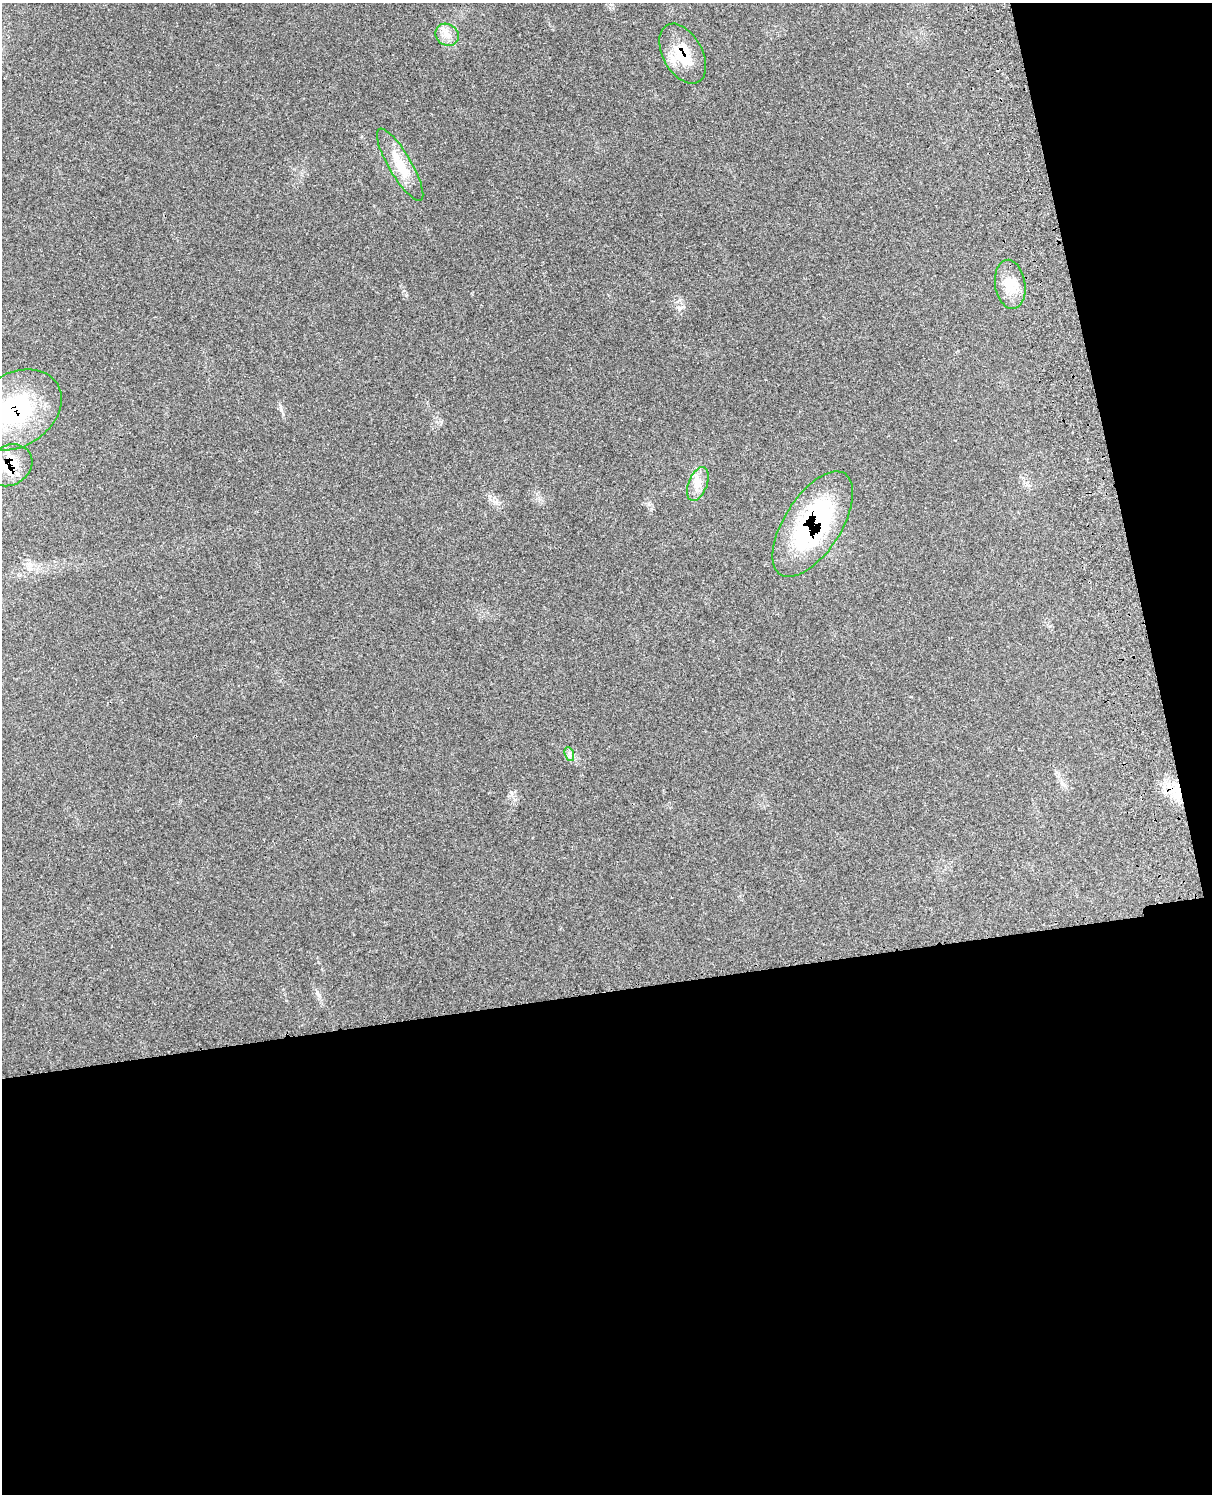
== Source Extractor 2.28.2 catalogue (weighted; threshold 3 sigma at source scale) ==
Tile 12 of 4 x 3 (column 4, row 3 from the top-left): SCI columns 3753-4962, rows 175-1666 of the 5080 x 4929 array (HDU 1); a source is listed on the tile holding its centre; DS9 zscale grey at full resolution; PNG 1214 x 1496 px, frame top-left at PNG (2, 3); each listed source drawn as its Kron ellipse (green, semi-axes under 4 px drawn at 4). Shown black and unused: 39% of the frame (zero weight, under 3 of 4 exposures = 6% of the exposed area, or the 3 px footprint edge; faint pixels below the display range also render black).
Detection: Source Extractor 2.28.2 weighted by HDU 2 'WHT'; one run over the whole footprint, this tile lists its part. Background 0.202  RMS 0.008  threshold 0.0358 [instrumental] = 3 sigma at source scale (4.5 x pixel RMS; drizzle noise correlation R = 1.50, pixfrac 1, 0.05/0.05 arcsec/px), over >= 5 px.
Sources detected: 10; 1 cosmic-ray / hot-pixel residue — neither listed nor drawn; the other 9 listed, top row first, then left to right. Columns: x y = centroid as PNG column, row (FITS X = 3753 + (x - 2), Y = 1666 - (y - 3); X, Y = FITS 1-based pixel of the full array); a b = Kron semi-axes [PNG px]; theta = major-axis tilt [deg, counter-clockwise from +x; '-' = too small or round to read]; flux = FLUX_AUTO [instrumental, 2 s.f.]
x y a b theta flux
447 35 12 10 -34 6.9
683 54 32 19 -61 29
400 165 41 11 -60 20
1010 284 25 15 -81 15
16 410 49 36 32 84
9 465 24 20 31 25
698 484 18 9 68 7.9
813 524 60 28 57 130
569 754 7 4 -71 2
Overlapping masked pixels (flux is a lower limit): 4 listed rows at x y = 683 54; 16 410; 9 465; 813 524
Isophote crosses this tile's border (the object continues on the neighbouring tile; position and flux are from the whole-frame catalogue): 2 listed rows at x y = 16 410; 9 465